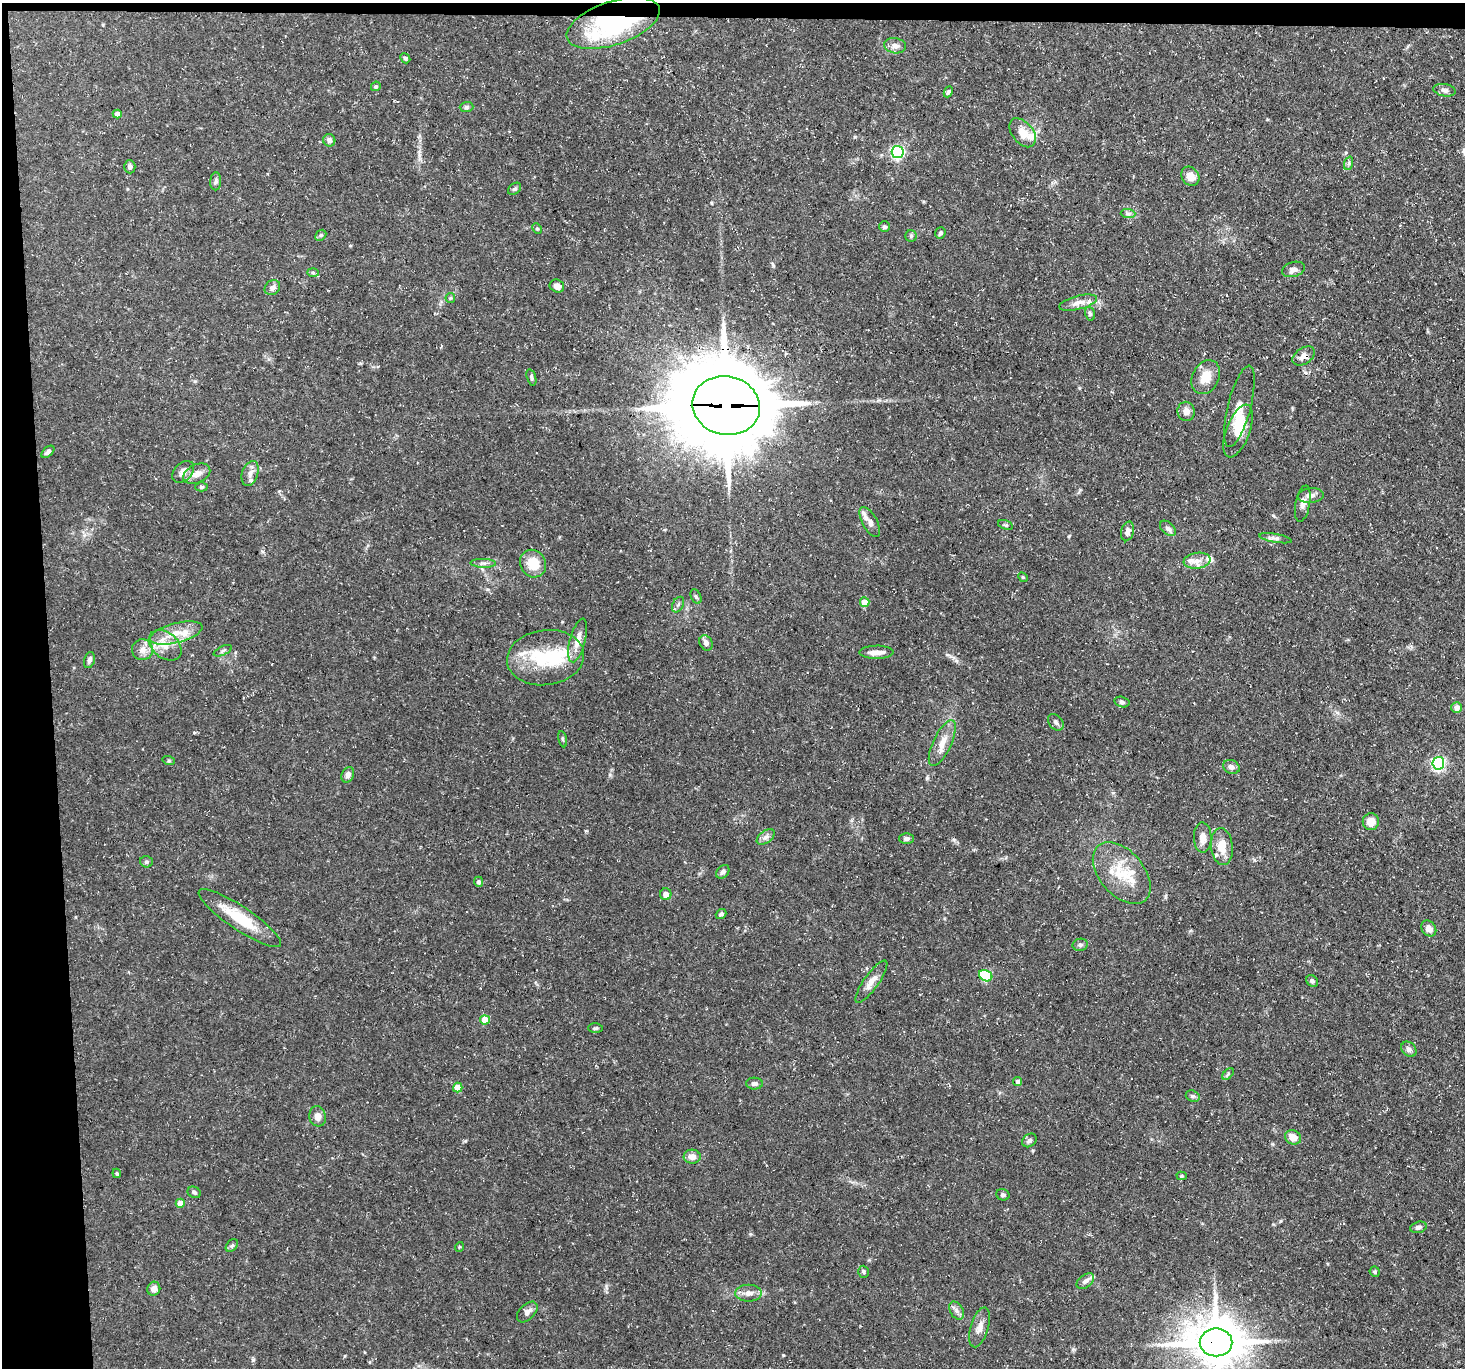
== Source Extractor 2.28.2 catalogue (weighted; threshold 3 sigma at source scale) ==
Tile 1 of 3 x 3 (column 1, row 1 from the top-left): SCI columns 1-1463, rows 2853-4218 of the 4390 x 4363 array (HDU 1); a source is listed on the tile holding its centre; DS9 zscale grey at full resolution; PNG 1467 x 1370 px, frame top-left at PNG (2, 3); each listed source drawn as its Kron ellipse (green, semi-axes under 4 px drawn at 4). Shown black and unused: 4% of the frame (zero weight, under 3 of 5 exposures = <1% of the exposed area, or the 3 px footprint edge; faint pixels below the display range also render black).
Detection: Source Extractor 2.28.2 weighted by HDU 2 'WHT'; one run over the whole footprint, this tile lists its part. Background 0.133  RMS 0.0051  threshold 0.0228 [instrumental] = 3 sigma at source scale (4.5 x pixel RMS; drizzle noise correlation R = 1.50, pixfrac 1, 0.05/0.05 arcsec/px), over >= 5 px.
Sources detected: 136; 5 inside a brighter object's white glare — neither listed nor drawn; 12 inside a brighter listed object's ellipse — not listed separately; the other 119 listed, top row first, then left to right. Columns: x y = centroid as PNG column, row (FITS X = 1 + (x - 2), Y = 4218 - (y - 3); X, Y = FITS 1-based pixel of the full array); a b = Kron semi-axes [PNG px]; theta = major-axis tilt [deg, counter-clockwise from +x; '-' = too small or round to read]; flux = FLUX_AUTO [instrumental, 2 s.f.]
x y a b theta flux
613 23 48 21 19 77
895 46 11 7 -9 2.9
405 58 5 4 - 0.95
376 86 5 4 - 0.94
1445 90 11 6 -10 1.9
948 92 6 4 63 1
466 107 7 5 1 0.95
117 114 4 4 - 3.3
1023 133 16 10 -51 6.5
329 140 6 6 - 2.2
898 152 6 6 - 92
1349 163 7 4 72 0.92
130 167 6 5 - 1.9
1190 176 10 8 -56 4.6
216 181 9 5 87 1.3
515 189 7 5 39 1
1128 214 7 4 -2 1.2
884 227 5 5 - 0.98
537 228 5 4 - 0.81
940 233 6 5 - 1.2
321 235 6 4 44 0.83
911 236 6 5 - 0.84
1294 269 12 7 16 2.7
313 272 6 4 -2 0.75
557 286 7 6 - 2.6
272 288 8 7 - 2.2
450 298 5 4 - 0.63
1078 303 19 7 14 3.7
1090 314 7 5 -73 0.99
1304 356 12 8 33 3.1
531 377 8 4 -73 0.99
1206 377 18 13 63 8.1
726 405 34 29 -13 7000
1239 406 42 11 76 7.8
1186 411 10 8 -81 3.2
1238 431 28 11 69 11
48 452 8 4 41 1.4
183 472 13 8 45 3.5
250 473 13 8 71 3.4
197 474 14 9 25 4.5
201 487 6 4 -1 0.77
1311 495 13 7 4 3.1
1303 504 18 7 79 3
870 522 16 7 -61 3.1
1005 525 7 4 -18 0.86
1168 528 9 6 -42 1.7
1128 531 10 6 75 2.6
1275 538 16 4 -10 1.8
1197 561 13 8 8 3.8
483 563 13 4 -1 1.6
533 564 14 12 -59 9.3
1023 577 5 4 - 0.58
696 597 7 5 -63 0.95
865 602 5 4 - 8.4
678 605 8 5 62 1.2
176 633 27 10 15 9.5
578 640 22 7 75 5.5
706 643 8 6 -61 2.2
165 645 18 12 -39 7.7
142 650 10 10 - 3.6
223 651 10 4 24 1.1
876 652 17 6 0 3.6
546 658 39 27 7 28
89 660 8 5 75 1.5
1122 702 7 5 -14 1.2
1457 708 5 5 - 2.9
1056 722 9 6 -48 1.5
563 739 8 3 -79 0.74
942 743 25 9 65 6.5
169 761 6 4 -18 0.66
1438 763 6 6 - 96
1231 767 8 6 -23 2
348 775 8 6 62 2.4
1371 822 8 8 - 5.9
766 837 10 6 37 2
1203 838 15 8 -89 4.3
907 839 7 5 0 1.5
1222 847 18 11 -83 8.3
146 862 6 5 - 1
723 872 7 5 50 1.4
1122 873 36 22 -49 20
479 882 5 4 - 1.3
666 894 6 6 - 2.9
721 914 5 4 - 1.2
240 918 49 11 -34 19
1429 928 8 7 - 3.4
1080 945 7 6 - 1.2
986 976 7 5 -26 44
1312 981 6 5 - 1
871 982 25 7 55 4.7
485 1020 5 4 - 8.9
595 1028 7 4 3 0.87
1409 1049 8 6 -45 1.9
1228 1074 7 4 46 0.76
1018 1081 4 4 - 1.2
754 1084 8 6 -1 1.6
458 1087 5 4 - 8
1193 1096 7 5 -20 0.94
318 1116 10 8 -77 3.3
1293 1137 8 7 - 5.2
1029 1140 8 6 39 1.8
692 1157 8 7 - 3.5
117 1173 5 4 - 0.71
1182 1176 5 4 - 0.75
194 1192 7 5 -26 1.1
1003 1195 7 5 -24 1
180 1203 4 4 - 6
1418 1227 8 5 15 1.8
232 1246 7 5 48 1
459 1247 5 3 - 0.49
863 1272 6 5 - 0.97
1375 1272 5 5 - 0.9
1085 1281 10 6 37 1.8
154 1289 7 6 - 3.1
748 1293 13 8 -1 3.4
957 1311 9 6 -60 1.9
527 1312 12 7 45 2.6
980 1327 20 9 73 4.3
1216 1342 16 14 0 2100
Overlapping masked pixels (flux is a lower limit): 4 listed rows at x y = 613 23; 1304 356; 726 405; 1216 1342
Isophote crosses this tile's border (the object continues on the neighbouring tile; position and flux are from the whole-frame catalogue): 1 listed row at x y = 1216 1342
Unlisted compact peaks at least as high as the median listed source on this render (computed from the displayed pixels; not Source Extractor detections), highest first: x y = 783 1355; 253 1360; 1069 536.